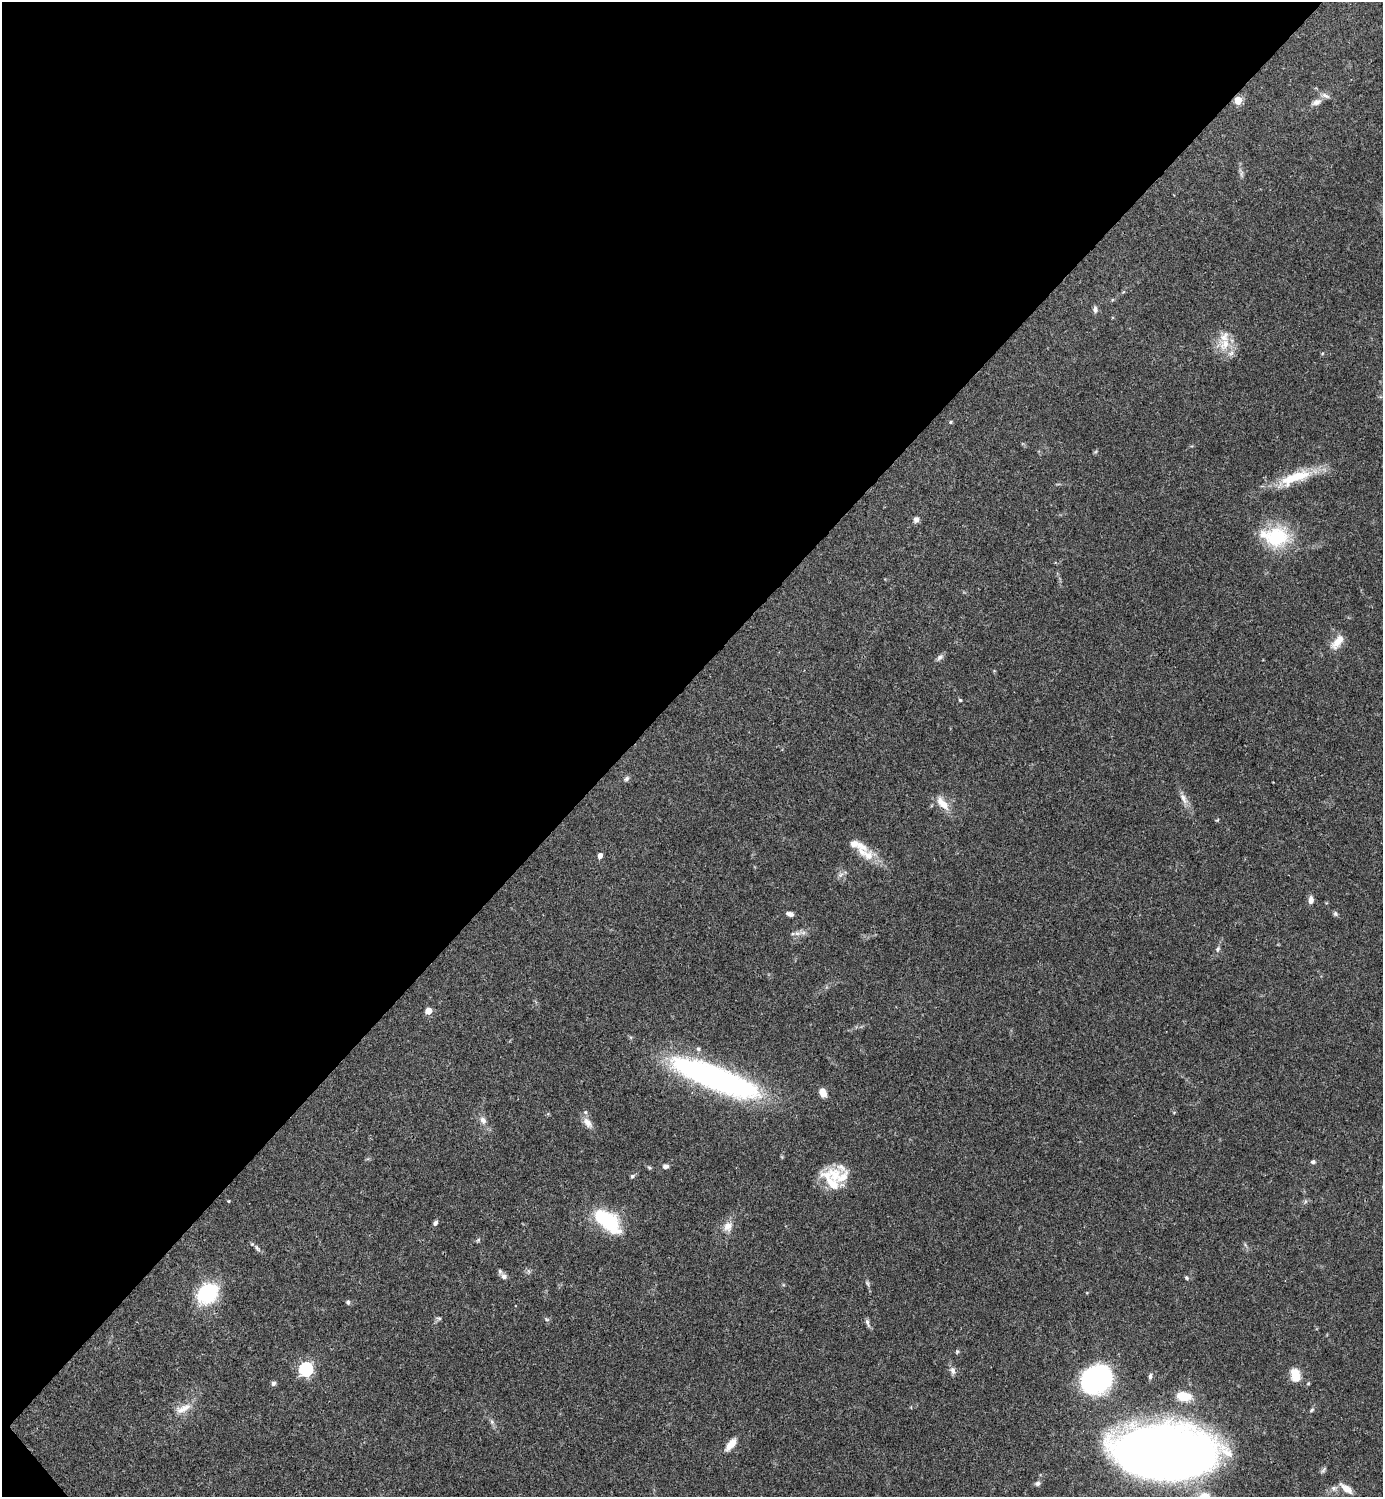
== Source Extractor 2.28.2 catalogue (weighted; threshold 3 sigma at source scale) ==
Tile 5 of 4 x 4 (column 1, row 2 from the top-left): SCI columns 300-1680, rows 2989-4483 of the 5980 x 5981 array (HDU 1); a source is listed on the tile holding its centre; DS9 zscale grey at full resolution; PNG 1385 x 1499 px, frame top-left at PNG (2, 2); no overlay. Shown black and unused: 46% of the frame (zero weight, under 3 of 4 exposures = <1% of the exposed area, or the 3 px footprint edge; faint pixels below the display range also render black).
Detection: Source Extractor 2.28.2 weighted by HDU 2 'WHT'; one run over the whole footprint, this tile lists its part. Background 0.0381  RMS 0.0026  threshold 0.0118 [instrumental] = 3 sigma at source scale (4.5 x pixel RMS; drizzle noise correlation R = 1.50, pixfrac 1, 0.05/0.05 arcsec/px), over >= 5 px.
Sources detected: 78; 12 inside a brighter listed object's ellipse — not listed separately; the other 66 listed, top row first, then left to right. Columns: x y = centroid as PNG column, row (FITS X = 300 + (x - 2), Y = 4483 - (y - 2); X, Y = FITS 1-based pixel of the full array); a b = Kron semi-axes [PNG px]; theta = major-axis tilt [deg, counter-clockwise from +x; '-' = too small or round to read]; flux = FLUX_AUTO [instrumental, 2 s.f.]
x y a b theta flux
1238 100 5 5 - 8.8
1316 102 15 7 19 1.5
1242 174 11 4 90 0.73
1095 309 9 6 -89 0.86
1225 344 21 16 26 5.3
950 422 4 4 - 0.32
1295 478 51 13 22 11
916 520 8 7 - 1
1277 537 33 28 1 15
1337 642 22 10 53 3.3
940 657 10 6 33 0.88
960 700 4 4 - 0.3
626 779 8 6 46 0.67
1183 798 18 7 -63 1.9
943 804 21 9 -48 3.8
1217 820 5 4 - 0.26
854 844 12 10 9 1.8
868 855 18 15 -6 4.3
600 856 6 5 - 1.3
841 875 9 6 53 0.94
1311 900 9 6 86 1.4
790 914 8 5 -11 1.1
1335 914 7 6 - 0.54
797 933 13 6 9 1.4
1218 949 8 5 62 0.68
428 1011 5 5 - 4.1
714 1078 96 23 -21 80
823 1092 11 7 -67 2.3
483 1120 12 8 -59 1.6
588 1123 17 9 -53 2.2
1313 1162 6 5 - 0.57
666 1166 7 6 - 0.93
649 1168 7 5 -47 0.41
835 1175 26 19 -70 6.6
632 1176 7 5 34 0.51
228 1201 4 4 - 0.24
605 1219 30 13 -40 23
435 1223 6 4 48 0.63
728 1226 14 12 69 2.6
478 1240 6 4 72 0.34
257 1248 12 5 -49 0.84
528 1271 7 4 -71 0.48
504 1276 8 7 - 0.94
1186 1278 6 4 -48 0.41
867 1283 8 5 -61 0.56
207 1293 22 18 37 18
348 1302 7 5 -73 0.52
439 1318 6 6 - 0.51
546 1319 8 4 -27 0.43
867 1323 12 5 -72 0.79
957 1352 6 5 - 0.38
305 1369 6 6 - 54
953 1370 11 7 -77 1.2
1295 1375 12 9 -80 5.6
1150 1376 8 4 84 0.65
1096 1380 20 16 16 80
273 1383 7 5 57 0.65
1183 1396 17 10 -11 5.3
183 1408 27 10 22 3.4
1312 1410 7 5 41 0.47
492 1422 8 6 -63 0.76
731 1444 16 7 50 3.2
1160 1452 64 32 -4 600
1037 1483 7 6 - 0.7
1334 1488 8 8 - 1.1
1346 1488 18 7 -37 2.7
Overlapping masked pixels (flux is a lower limit): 2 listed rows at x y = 1238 100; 1160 1452